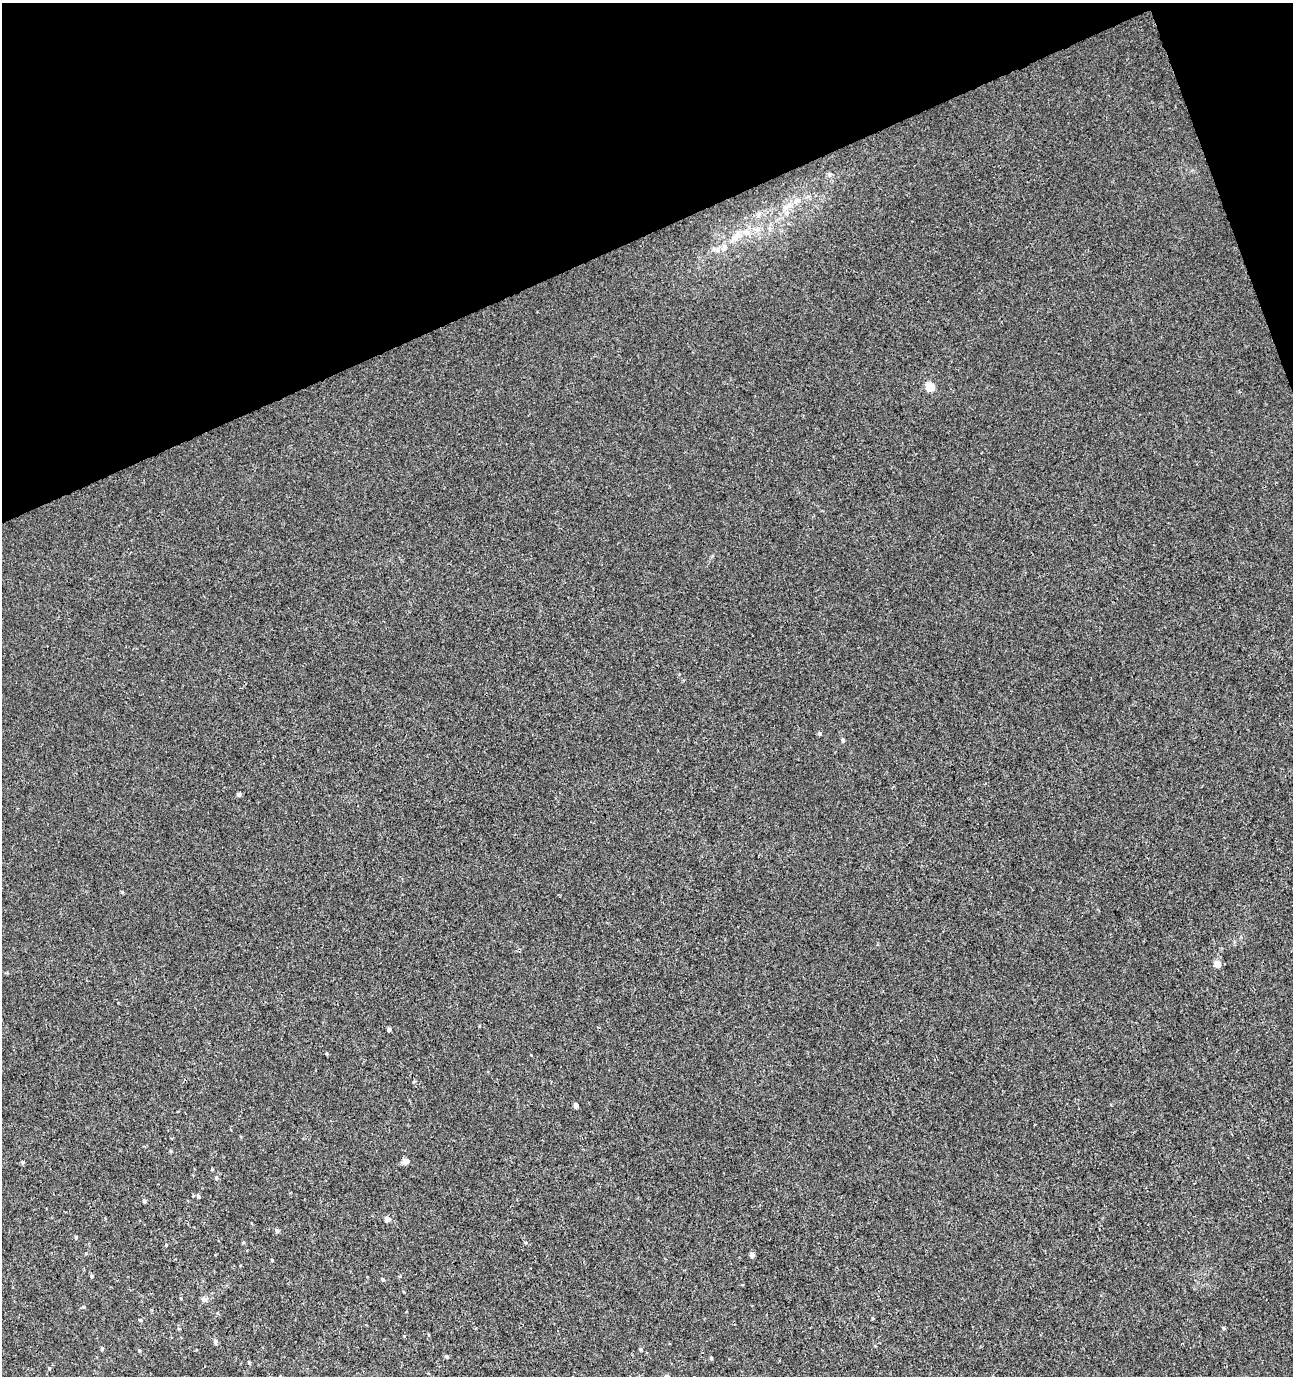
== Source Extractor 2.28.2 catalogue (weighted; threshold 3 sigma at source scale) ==
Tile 3 of 4 x 4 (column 3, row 1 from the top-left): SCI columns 2733-4023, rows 4170-5543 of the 5412 x 5593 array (HDU 1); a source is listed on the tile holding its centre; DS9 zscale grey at full resolution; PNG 1295 x 1378 px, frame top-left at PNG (2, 3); no overlay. Shown black and unused: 19% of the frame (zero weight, under 3 of 4 exposures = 4% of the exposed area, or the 3 px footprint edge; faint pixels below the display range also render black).
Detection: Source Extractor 2.28.2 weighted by HDU 2 'WHT'; one run over the whole footprint, this tile lists its part. Background 0.00131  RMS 0.0027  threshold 0.0123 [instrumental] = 3 sigma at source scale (4.5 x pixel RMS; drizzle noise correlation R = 1.50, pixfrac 1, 0.0396/0.0396 arcsec/px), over >= 5 px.
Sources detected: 39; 1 inside a brighter listed object's ellipse — not listed separately; the other 38 listed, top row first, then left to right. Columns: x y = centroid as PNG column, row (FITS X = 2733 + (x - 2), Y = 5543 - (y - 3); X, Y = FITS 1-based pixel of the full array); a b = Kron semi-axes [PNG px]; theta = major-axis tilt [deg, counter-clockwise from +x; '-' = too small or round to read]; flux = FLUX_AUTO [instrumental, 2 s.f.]
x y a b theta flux
788 205 15 5 48 1.5
759 214 7 4 71 0.54
736 237 19 9 49 3.2
930 387 5 5 - 11
820 734 4 4 - 0.51
843 740 5 4 - 0.54
238 794 5 4 - 0.62
122 892 5 4 - 0.31
1217 964 8 7 - 1.7
389 1029 4 4 - 0.81
414 1081 5 3 - 0.26
576 1105 4 4 - 1
171 1151 5 3 - 0.29
405 1161 5 5 - 2.7
23 1162 5 4 - 0.46
216 1178 6 4 -87 0.45
198 1196 5 4 - 0.46
144 1201 5 4 - 0.5
387 1219 5 5 - 1.9
277 1231 5 5 - 0.68
76 1237 5 4 - 0.35
243 1243 5 3 - 0.24
166 1245 4 4 - 0.24
752 1255 5 4 - 1.2
272 1260 4 3 - 0.25
92 1276 5 4 - 0.33
382 1279 5 3 - 0.37
204 1299 8 7 - 0.86
872 1318 5 3 - 0.25
140 1320 5 4 - 0.42
1223 1328 5 3 - 0.4
215 1342 6 5 - 0.74
102 1348 5 4 - 0.37
641 1349 5 3 - 0.35
446 1356 5 4 - 0.4
711 1358 4 4 - 0.33
249 1362 4 4 - 0.26
49 1368 4 3 - 0.27